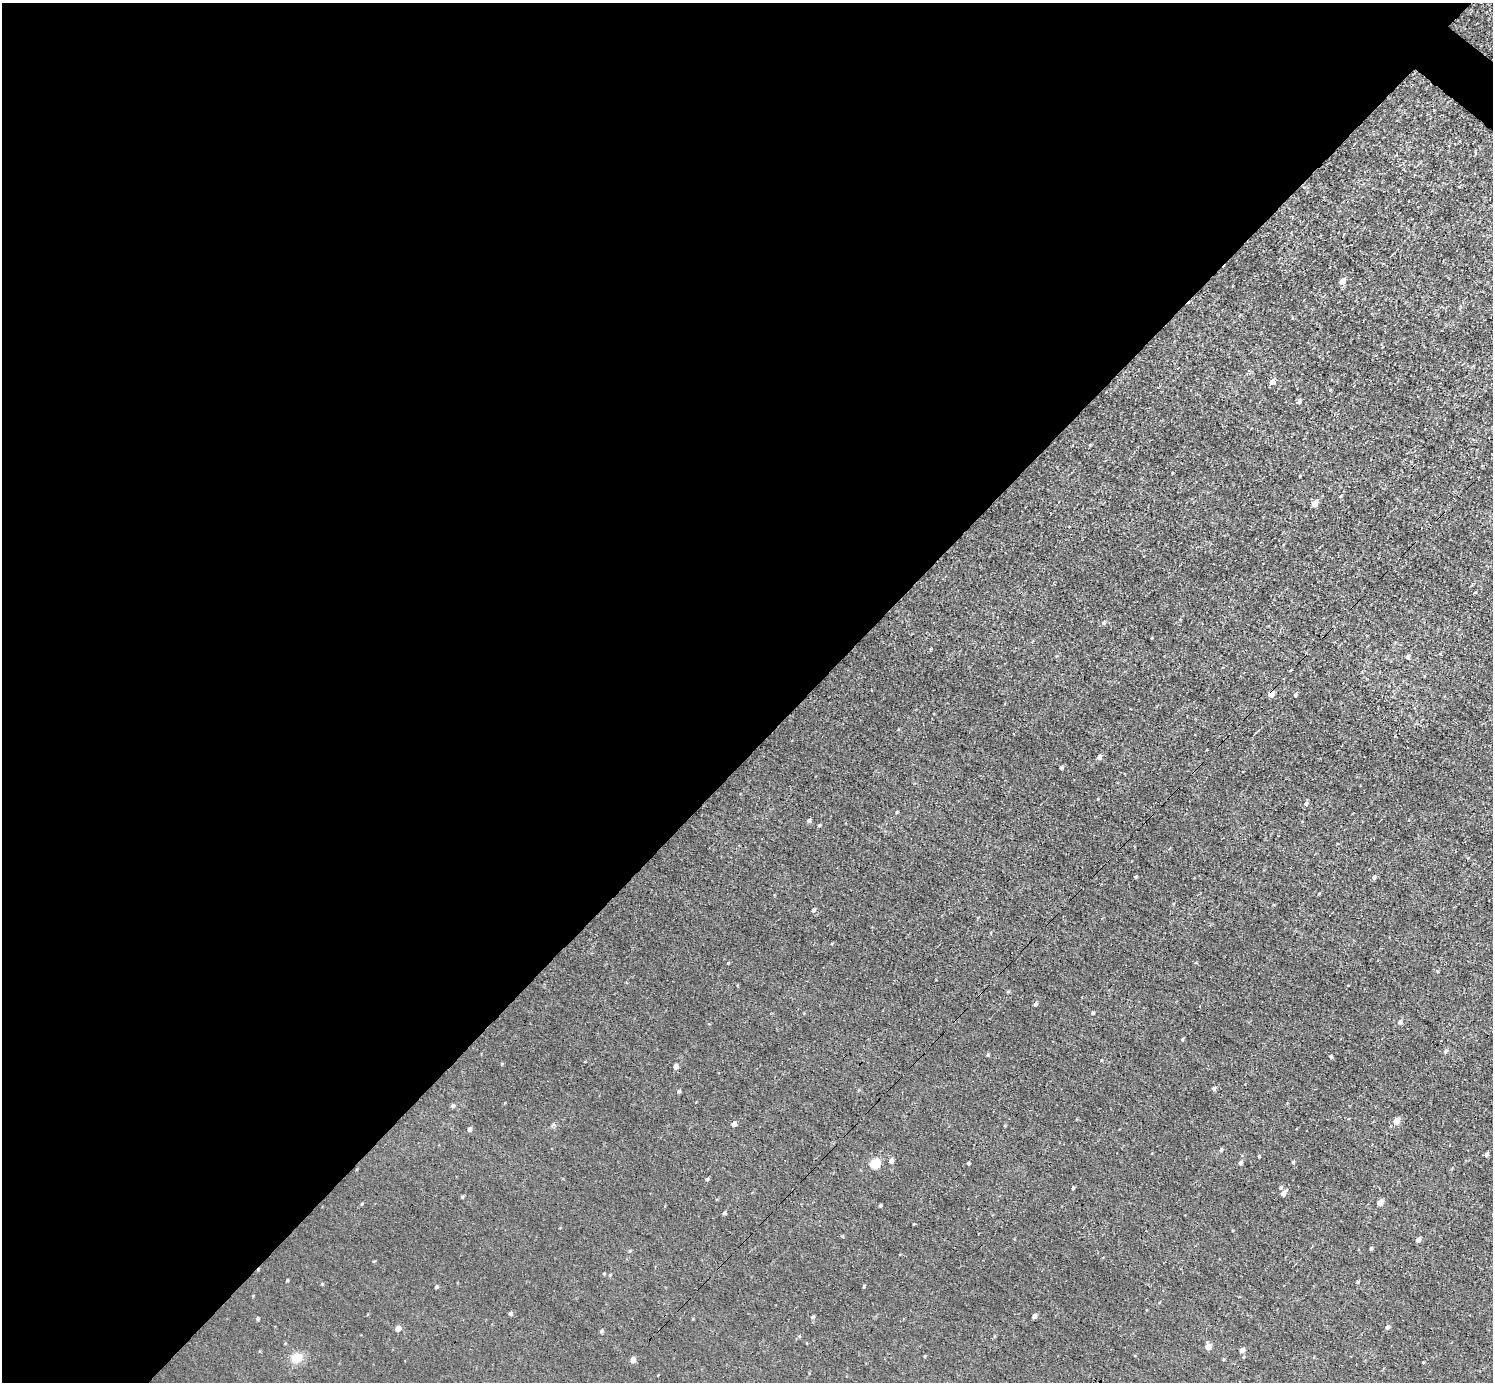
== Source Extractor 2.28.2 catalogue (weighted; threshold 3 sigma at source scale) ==
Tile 5 of 4 x 4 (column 1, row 2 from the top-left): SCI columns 2-1492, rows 2914-4293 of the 5968 x 5970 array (HDU 1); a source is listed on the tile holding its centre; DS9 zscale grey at full resolution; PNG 1495 x 1384 px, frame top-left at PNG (2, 3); no overlay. Shown black and unused: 54% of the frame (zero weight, under 3 of 4 exposures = <1% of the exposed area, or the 3 px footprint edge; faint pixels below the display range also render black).
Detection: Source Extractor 2.28.2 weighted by HDU 2 'WHT'; one run over the whole footprint, this tile lists its part. Background 0.00451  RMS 0.0066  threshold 0.0299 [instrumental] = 3 sigma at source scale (4.5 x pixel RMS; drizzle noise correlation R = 1.50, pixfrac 1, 0.05/0.05 arcsec/px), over >= 5 px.
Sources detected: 74; all 74 listed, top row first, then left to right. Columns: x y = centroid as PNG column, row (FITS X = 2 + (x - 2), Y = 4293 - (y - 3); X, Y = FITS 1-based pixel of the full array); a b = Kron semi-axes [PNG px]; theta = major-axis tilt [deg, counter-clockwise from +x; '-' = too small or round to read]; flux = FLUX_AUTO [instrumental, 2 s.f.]
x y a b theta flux
1475 153 5 3 - 0.69
1342 281 5 5 - 6
1272 382 5 5 - 4.7
1299 401 5 4 - 2.1
1172 473 3 2 - 0.4
1341 496 5 3 - 0.6
1314 504 5 4 - 8.3
1104 623 5 4 - 0.9
1152 638 3 3 - 0.53
1407 657 5 4 - 1.3
1271 694 5 4 - 7.3
1295 695 4 4 - 1.2
1099 757 5 4 - 3.3
1061 767 4 3 - 1.2
1306 804 5 5 - 1.9
896 812 5 3 - 0.59
809 821 5 5 - 1.4
819 825 4 4 - 0.8
1135 877 3 3 - 0.87
1374 877 5 4 - 1.6
813 910 4 4 - 1.2
728 963 4 3 - 0.5
1035 1004 4 4 - 1.6
1093 1012 4 3 - 1.1
1400 1022 5 5 - 2.2
1182 1039 5 4 - 0.75
1330 1056 4 4 - 1.2
1101 1060 4 2 - 0.5
501 1064 4 3 - 0.55
676 1066 5 4 - 3.2
1214 1089 5 4 - 1.7
679 1091 5 4 - 0.85
453 1106 5 5 - 1.3
1396 1121 5 4 - 9.6
734 1124 5 4 - 2.9
469 1129 5 4 - 1.9
1221 1150 5 4 - 1.3
1486 1154 4 4 - 2
1259 1156 3 3 - 0.59
891 1161 5 4 - 2.6
1293 1162 4 4 - 0.79
875 1163 6 5 - 31
968 1163 3 3 - 1.1
1240 1163 4 4 - 2.1
707 1179 5 3 - 0.89
1073 1188 4 3 - 0.82
1283 1193 8 5 51 3.7
462 1196 6 4 0 0.68
1380 1203 5 4 - 6.4
880 1205 4 3 - 0.84
724 1213 4 4 - 1
842 1236 4 4 - 0.61
1418 1240 4 4 - 3.5
1371 1248 4 3 - 1.1
604 1274 4 4 - 0.57
610 1275 5 3 - 0.6
287 1280 3 3 - 0.62
1357 1282 4 4 - 0.79
322 1284 4 4 - 0.65
864 1286 4 3 - 0.69
436 1287 4 4 - 1.1
510 1313 5 4 - 1.3
1034 1316 4 4 - 2.3
813 1317 5 4 - 0.97
258 1319 4 4 - 0.96
1387 1327 5 4 - 2
398 1328 5 5 - 3.9
601 1331 6 4 25 0.98
1208 1347 5 4 - 7.2
1242 1350 5 4 - 3.2
925 1356 5 3 - 0.52
297 1358 13 11 21 9
633 1360 5 4 - 4.2
1423 1362 4 2 - 0.48
Overlapping masked pixels (flux is a lower limit): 1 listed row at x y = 1271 694